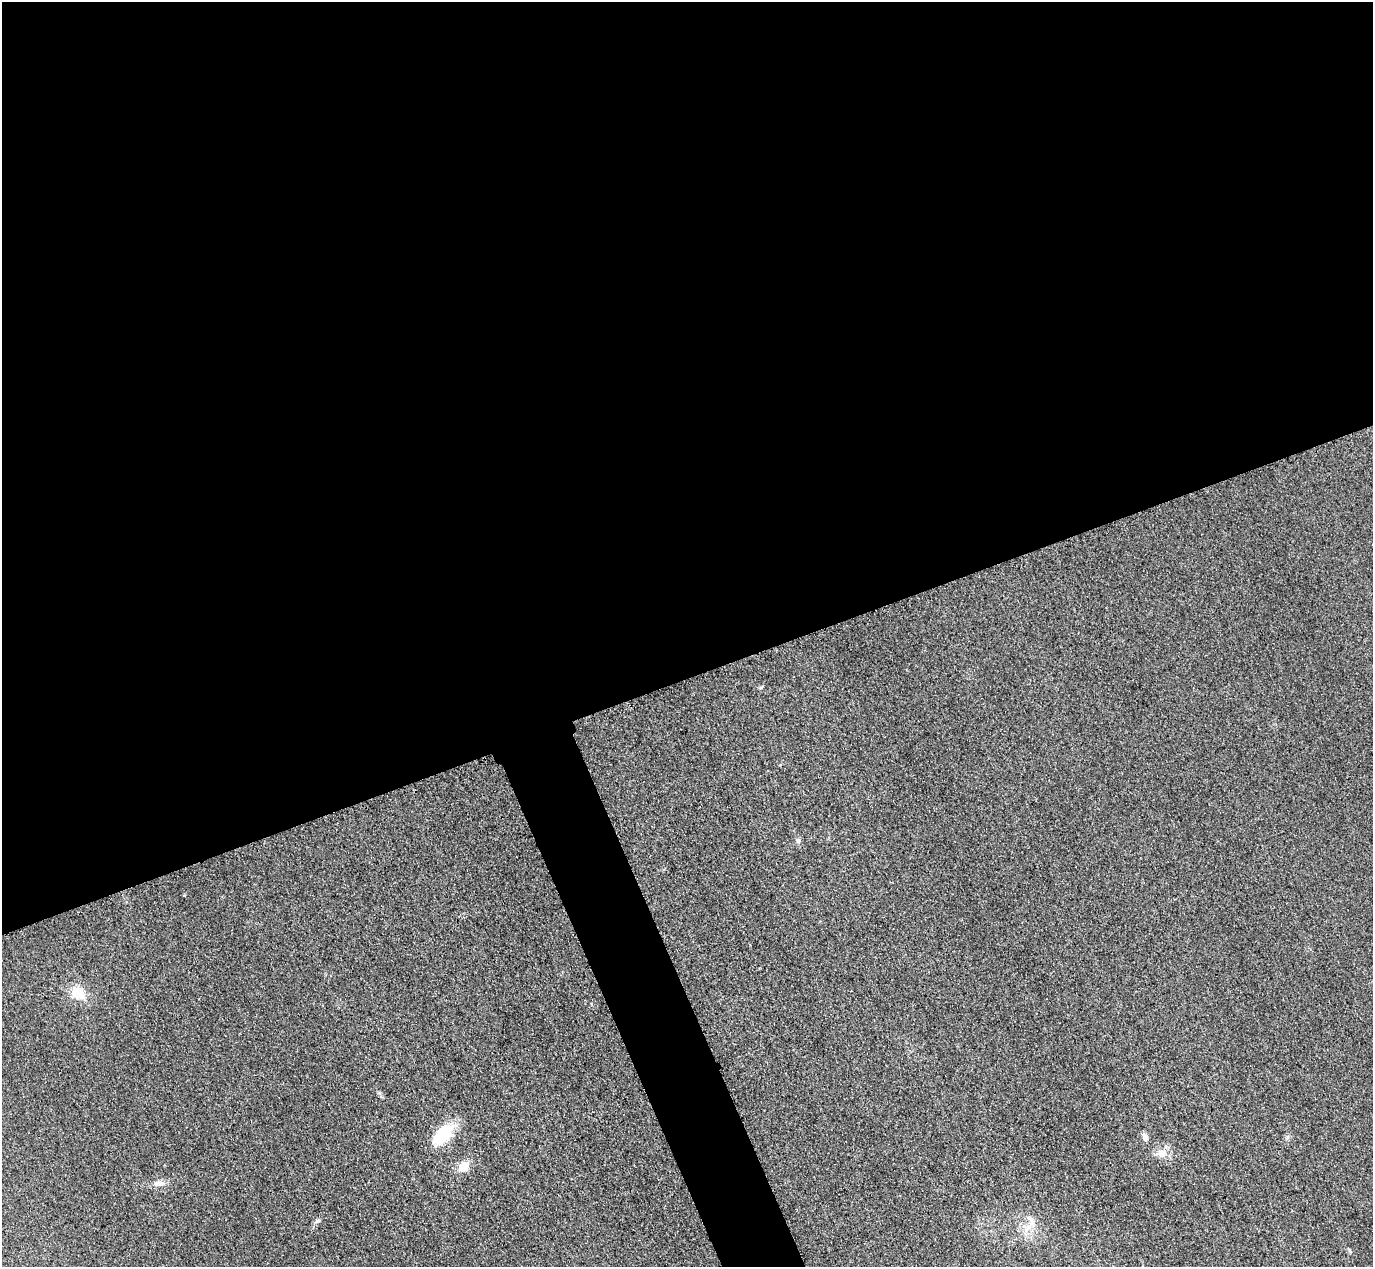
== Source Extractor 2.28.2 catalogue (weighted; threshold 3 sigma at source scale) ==
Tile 2 of 4 x 4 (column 2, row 1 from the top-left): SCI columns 1402-2772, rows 4097-5361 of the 5546 x 5533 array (HDU 1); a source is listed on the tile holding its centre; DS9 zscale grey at full resolution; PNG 1375 x 1269 px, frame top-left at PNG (2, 2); no overlay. Shown black and unused: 56% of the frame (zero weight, under 3 of 4 exposures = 3% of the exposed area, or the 3 px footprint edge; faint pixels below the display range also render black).
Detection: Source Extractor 2.28.2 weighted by HDU 2 'WHT'; one run over the whole footprint, this tile lists its part. Background 0.133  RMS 0.019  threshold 0.0842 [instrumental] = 3 sigma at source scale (4.5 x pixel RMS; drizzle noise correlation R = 1.50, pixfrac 1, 0.05/0.05 arcsec/px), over >= 5 px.
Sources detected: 7; all 7 listed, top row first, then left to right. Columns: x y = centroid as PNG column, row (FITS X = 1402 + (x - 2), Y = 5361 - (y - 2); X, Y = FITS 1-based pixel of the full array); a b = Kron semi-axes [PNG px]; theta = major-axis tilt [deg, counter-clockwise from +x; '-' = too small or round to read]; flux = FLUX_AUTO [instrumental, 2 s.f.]
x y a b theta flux
798 841 7 5 89 4
78 993 18 13 -37 39
443 1135 29 15 46 69
1162 1153 12 10 -4 15
463 1167 14 11 43 21
158 1183 14 7 6 10
1028 1227 7 6 - 7.6